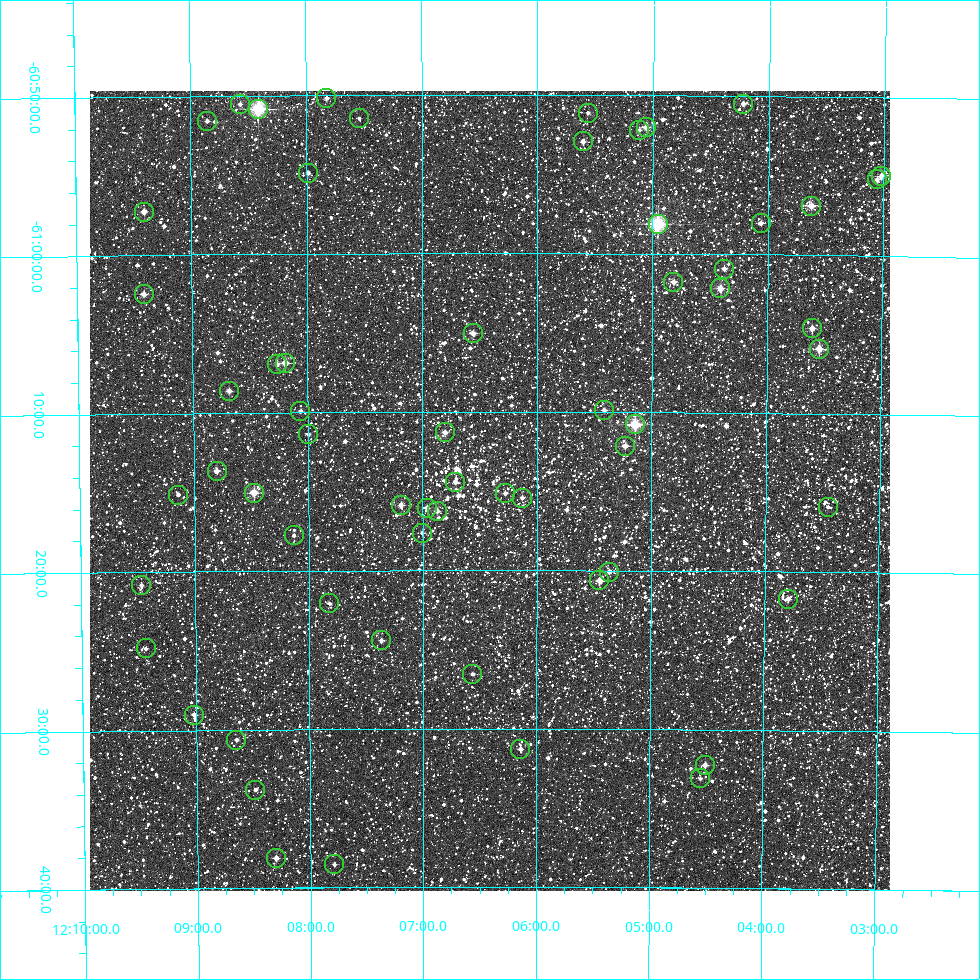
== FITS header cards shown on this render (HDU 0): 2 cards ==
NAXIS1  =                  800
NAXIS2  =                  800

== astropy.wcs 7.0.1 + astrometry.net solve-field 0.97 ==
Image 800 x 800 px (HDU 0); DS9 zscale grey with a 90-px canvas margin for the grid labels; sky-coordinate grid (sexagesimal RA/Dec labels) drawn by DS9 from the SOLVED WCS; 61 Tycho-2 reference stars matched to detected sources circled (green)
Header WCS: RA---TAN/DEC--TAN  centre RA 12:06:25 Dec -61:15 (181.60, -61.25 deg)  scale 3.79 arcsec/px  FOV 50.5' x 50.5'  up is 0 deg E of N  parity normal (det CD < 0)
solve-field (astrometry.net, Tycho-2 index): VERIFIED the header's WCS against the Tycho-2 star catalogue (verified at 3 index scales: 25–61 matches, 0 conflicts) and refined it, rather than solving blind
Solved WCS: RA---TAN-SIP/DEC--TAN-SIP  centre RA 12:06:25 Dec -61:15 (181.60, -61.25 deg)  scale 3.79 arcsec/px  FOV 50.5' x 50.5'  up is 0 deg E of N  parity normal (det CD < 0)
The solver's refit moves the header's centre by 1.1 arcsec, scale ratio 1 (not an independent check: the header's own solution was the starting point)
Tycho-2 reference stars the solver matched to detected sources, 61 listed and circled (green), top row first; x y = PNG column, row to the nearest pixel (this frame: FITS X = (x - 90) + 1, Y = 800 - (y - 91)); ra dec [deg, ICRS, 3 dp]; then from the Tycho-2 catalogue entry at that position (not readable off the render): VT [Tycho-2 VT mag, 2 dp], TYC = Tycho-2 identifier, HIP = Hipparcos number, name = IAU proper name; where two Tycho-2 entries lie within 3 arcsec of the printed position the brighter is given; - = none
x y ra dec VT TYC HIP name
326 98 181.955 -60.836 10.20 8974-304-1 - -
240 104 182.142 -60.842 10.34 8974-1138-1 - -
743 104 181.055 -60.841 9.63 8974-821-1 - -
258 109 182.103 -60.847 6.40 8974-2209-1 59200 -
588 113 181.391 -60.852 10.47 8974-1773-1 - -
359 118 181.885 -60.857 11.12 8974-116-1 - -
207 121 182.214 -60.859 10.10 8974-750-1 - -
646 127 181.265 -60.867 8.58 8974-1039-1 - -
639 130 181.281 -60.870 10.24 8974-492-1 - -
583 141 181.402 -60.882 9.28 8974-290-1 - -
308 173 181.996 -60.915 10.09 8974-1752-1 - -
881 176 180.755 -60.916 8.64 8974-1033-1 - -
877 179 180.764 -60.920 10.09 8974-1277-1 - -
811 206 180.906 -60.948 8.57 8974-386-1 - -
144 212 182.353 -60.954 8.68 8974-1802-1 - -
761 223 181.015 -60.967 9.76 8974-1108-1 - -
658 224 181.238 -60.968 6.17 8974-2210-1 58921 -
724 269 181.094 -61.015 9.77 8974-2155-1 - -
673 282 181.204 -61.029 9.37 8974-109-1 - -
720 288 181.101 -61.036 7.93 8974-874-1 - -
144 294 182.355 -61.041 8.60 8974-1892-1 - -
812 328 180.902 -61.077 8.59 8974-1472-1 - -
473 333 181.639 -61.084 8.58 8974-428-1 - -
819 349 180.886 -61.098 7.57 8974-1391-1 58794 -
285 363 182.048 -61.114 8.15 8974-1334-1 - -
277 364 182.066 -61.116 10.08 8974-1443-1 - -
229 391 182.172 -61.143 9.42 8974-1902-1 - -
604 410 181.354 -61.164 9.67 8974-1723-1 - -
300 411 182.016 -61.165 10.06 8974-988-1 - -
635 424 181.286 -61.180 6.76 8974-1345-1 58942 -
445 432 181.701 -61.188 9.27 8974-1298-1 59069 -
308 434 181.999 -61.189 10.51 8974-689-1 - -
625 446 181.307 -61.202 8.55 8974-612-1 - -
217 471 182.200 -61.227 9.31 8974-1740-1 - -
455 482 181.678 -61.240 9.84 8974-603-1 - -
254 493 182.119 -61.251 7.86 8974-1618-1 - -
505 493 181.569 -61.252 9.79 8974-1179-1 - -
178 495 182.285 -61.252 10.39 8974-1106-1 - -
522 498 181.532 -61.257 9.68 8974-877-1 59026 -
401 505 181.797 -61.264 9.08 8974-1664-1 59101 -
828 507 180.863 -61.265 10.61 8974-1193-1 - -
427 508 181.740 -61.268 9.43 8974-1305-1 - -
437 511 181.719 -61.271 9.33 8974-330-1 - -
422 533 181.751 -61.294 10.02 8974-2195-1 - -
294 535 182.032 -61.296 10.16 8974-1751-1 - -
609 572 181.341 -61.335 9.89 8974-1494-1 - -
599 580 181.362 -61.344 8.66 8974-2159-1 - -
141 585 182.368 -61.347 10.52 8974-2025-1 - -
788 599 180.948 -61.362 9.79 8974-2005-1 - -
329 603 181.955 -61.368 10.25 8974-2175-1 - -
381 640 181.842 -61.407 9.94 8974-327-1 - -
146 648 182.360 -61.414 10.46 8974-943-1 - -
472 674 181.641 -61.442 9.94 8974-892-1 - -
194 715 182.255 -61.484 9.38 8974-1153-1 - -
236 740 182.161 -61.510 10.23 8974-940-1 - -
520 749 181.535 -61.521 9.92 8974-1897-1 - -
705 765 181.128 -61.537 9.15 8974-1891-1 - -
700 778 181.138 -61.552 10.39 8974-2081-1 - -
255 790 182.121 -61.563 10.74 8974-736-1 - -
276 858 182.076 -61.635 9.06 8974-1420-1 - -
334 864 181.947 -61.642 10.76 8974-1712-1 - -